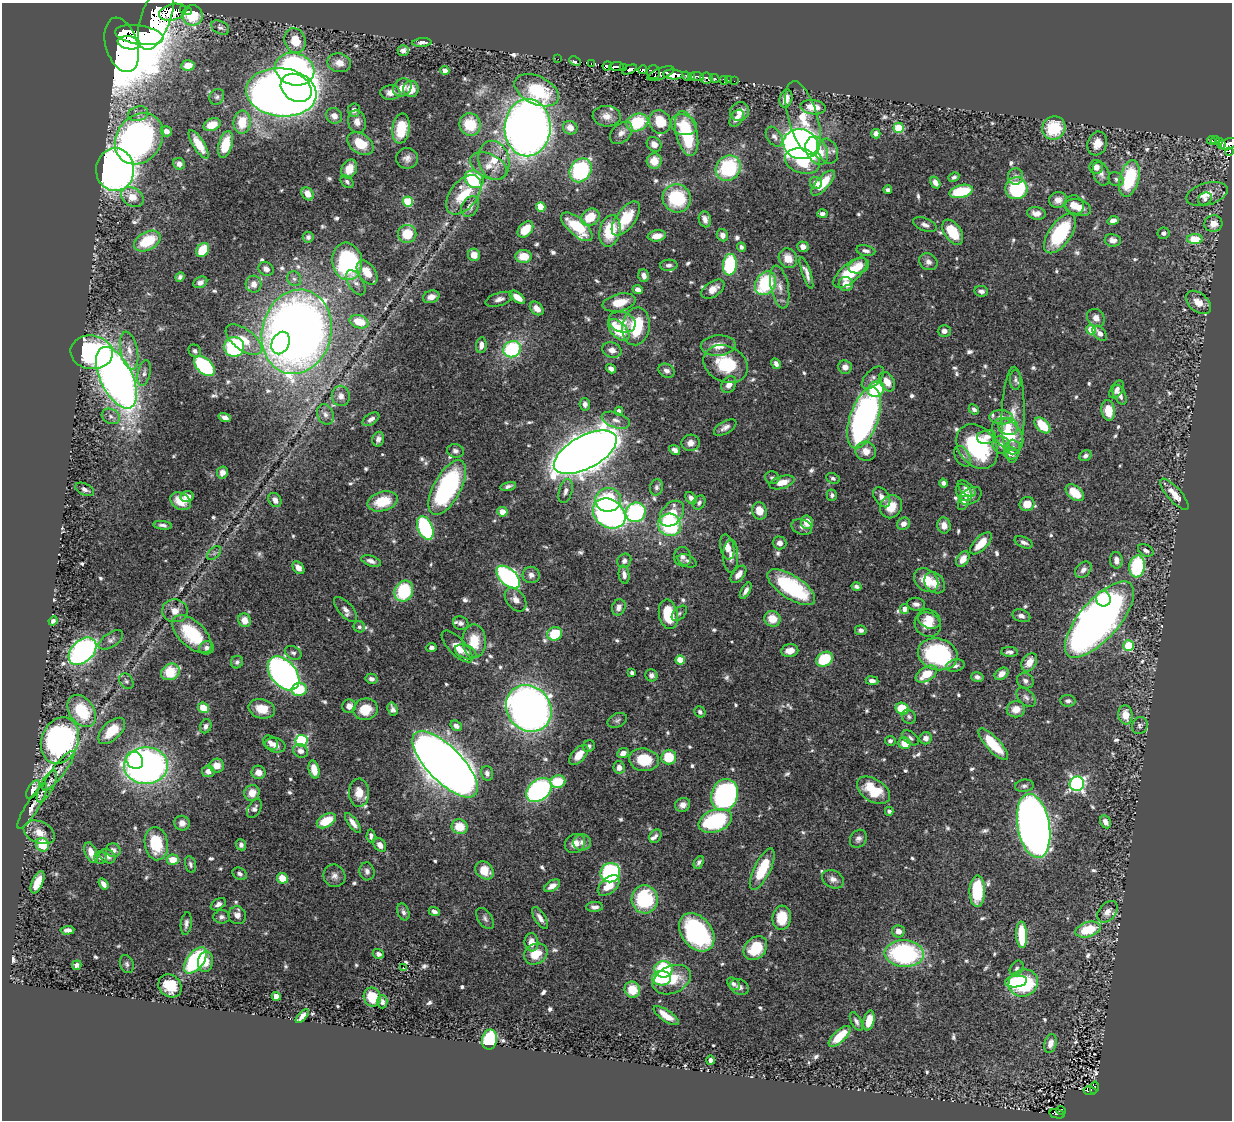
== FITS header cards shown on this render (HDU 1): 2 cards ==
NAXIS1  =                 1230
NAXIS2  =                 1118

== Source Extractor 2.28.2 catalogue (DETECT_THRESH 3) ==
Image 1230 x 1118 px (HDU 1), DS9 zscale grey, 1 PNG px = 1 image px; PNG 1234 x 1122 px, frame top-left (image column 1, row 1118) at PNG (2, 3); each listed source drawn as its Kron ellipse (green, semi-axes under 4 px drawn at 4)
Background 0.601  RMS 0.016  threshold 0.0495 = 3 sigma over >= 5 px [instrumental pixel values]
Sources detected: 723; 4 with non-positive FLUX_AUTO (blend fragments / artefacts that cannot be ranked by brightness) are neither listed nor drawn; of the other 719, the 500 brightest by FLUX_AUTO listed and drawn (219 fainter detections omitted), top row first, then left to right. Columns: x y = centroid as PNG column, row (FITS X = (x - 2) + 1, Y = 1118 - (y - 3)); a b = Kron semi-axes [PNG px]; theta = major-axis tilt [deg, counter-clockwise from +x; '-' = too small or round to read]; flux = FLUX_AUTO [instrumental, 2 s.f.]
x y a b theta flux
183 10 3 2 - 20
188 11 3 2 - 13
173 12 14 8 15 1300
193 15 10 10 - 47
156 17 34 14 71 4200
220 27 9 6 -29 3.6
139 35 24 9 -9 4100
295 41 12 10 -71 26
129 43 11 6 -9 1900
422 43 10 4 4 4
122 45 28 16 -73 5600
403 50 5 5 - 4.5
558 59 2 2 - 6.7
575 61 6 3 -26 18
339 63 12 9 -12 12
591 63 3 2 - 19
188 65 7 5 6 16
607 66 4 4 - 120
616 66 7 3 4 220
623 68 3 3 - 25
295 69 20 16 -19 440
643 69 4 2 - 33
445 70 4 4 - 7.8
629 70 8 4 25 130
653 72 7 6 - 99
661 73 14 5 20 330
673 74 10 5 -4 1100
687 76 5 3 - 220
692 76 4 3 - 140
697 76 7 3 -3 270
706 78 6 5 - 160
714 78 5 3 - 120
724 80 4 3 - 26
728 80 2 2 - 4.6
734 81 2 2 - 4.1
402 87 10 8 38 10
296 88 16 13 -35 900
411 89 8 7 - 14
537 90 23 14 -26 71
281 92 35 24 -5 1900
390 93 10 7 1 8.4
217 97 8 7 - 3.1
786 99 9 6 76 8.3
813 107 13 7 -7 17
354 110 7 6 - 4.8
740 112 10 9 - 11
138 114 10 7 16 5.3
334 116 8 7 - 7.5
607 116 14 10 -4 11
737 118 9 6 56 7.3
803 118 38 14 -74 38
242 122 11 8 85 25
357 122 11 9 -77 8.2
637 122 11 8 23 59
660 122 12 10 -66 28
470 124 11 10 - 39
212 125 9 6 22 17
684 125 13 10 -19 20
401 128 15 8 82 36
528 128 28 23 89 1200
570 128 7 6 - 10
899 128 5 5 - 75
1054 128 12 11 - 55
166 131 6 5 - 6.2
621 133 13 9 44 7.5
686 133 23 10 -76 72
876 134 5 4 - 5.4
774 137 11 7 -56 5
139 139 27 22 53 380
1211 140 4 2 - 30
1216 140 4 3 - 55
1220 142 3 3 - 38
1097 143 12 9 70 13
199 144 16 5 -58 16
226 144 14 6 74 26
360 144 14 9 -33 26
654 144 8 7 - 7
801 144 17 15 -15 550
1228 144 8 5 28 160
1222 145 3 2 - 19
817 151 15 10 -65 44
828 151 13 10 -66 8.4
1230 151 3 2 - 27
407 158 11 10 - 6.6
494 160 19 15 -75 25
654 161 8 7 - 15
802 161 18 12 -18 51
179 164 6 5 - 6.2
489 166 20 12 -26 16
1096 167 7 7 - 7
728 168 13 11 45 89
349 169 10 7 63 15
115 170 21 19 89 800
581 170 13 10 57 120
1101 174 12 8 -68 6.4
1016 176 8 7 - 4.8
954 177 5 4 - 3
1129 178 19 9 76 77
474 179 10 8 -33 91
1116 179 8 6 -30 3.2
347 182 7 5 -43 3.1
935 182 6 4 -58 5.6
816 183 6 5 - 6.3
823 183 16 6 48 29
1016 188 11 11 - 92
888 190 4 3 - 3.4
961 191 12 6 13 46
307 194 7 5 -56 9.2
1207 194 21 11 16 16
464 195 22 13 52 38
132 197 12 9 -35 17
677 198 14 14 - 70
1205 199 7 6 - 3.3
1058 200 9 7 8 8.6
408 202 5 5 - 66
1074 205 10 9 - 11
470 206 11 8 60 6.8
541 207 5 4 - 33
1078 207 13 8 -16 13
1036 213 9 6 -8 7.9
822 214 5 4 - 3.8
590 217 10 8 39 27
626 219 20 9 55 37
705 219 8 6 -75 6.7
1113 221 5 4 - 9.8
1213 224 9 8 - 11
925 225 12 6 -21 5.3
577 227 19 8 -41 52
525 229 9 6 48 26
610 231 16 10 77 45
953 232 14 8 -55 41
1060 233 23 11 55 84
1164 233 6 6 - 3.7
407 234 9 9 - 30
722 235 6 5 - 5.2
657 236 9 5 8 12
308 237 5 5 - 3.1
1195 239 8 5 -1 25
1113 240 8 6 -9 6.3
147 241 14 9 28 47
741 247 4 4 - 3.3
803 247 5 5 - 5.9
203 250 7 6 - 39
866 251 9 5 -11 4.4
474 255 6 6 - 12
524 256 8 6 3 22
788 258 10 9 - 15
347 261 19 15 -83 140
928 262 9 8 - 5.8
669 265 9 5 2 4.4
730 265 11 7 83 97
859 266 10 7 17 9.5
266 269 8 6 -36 6.3
367 273 13 8 -55 18
806 273 17 4 -71 6.7
850 273 20 9 41 54
644 276 6 5 - 6.1
180 277 5 4 - 3.2
294 279 8 6 -53 3.7
200 282 7 5 25 4.2
356 283 14 7 -59 5.4
765 283 12 9 58 87
254 284 8 8 - 7.8
846 284 7 7 - 13
780 287 22 9 -78 12
713 289 13 7 34 11
638 290 5 4 - 6.5
981 291 7 5 -11 4.6
431 297 8 6 17 9.1
517 297 9 5 -36 10
499 299 14 6 17 5.7
1198 302 14 9 -40 13
619 303 17 8 13 23
537 308 8 5 -44 8.9
1096 318 9 8 - 7.9
359 322 9 6 -16 26
622 322 14 10 -19 12
636 326 19 13 81 55
619 330 13 7 -48 45
1091 330 5 4 - 42
944 331 6 6 - 5.4
297 332 42 34 76 1400
1100 333 9 5 -48 6.5
244 340 21 10 -37 20
281 343 12 8 67 120
481 345 8 5 84 6.9
718 346 17 10 4 15
234 347 10 10 - 120
512 349 9 8 - 110
612 350 10 7 -19 7.6
129 351 19 8 -79 12
195 351 7 6 - 3.1
92 352 21 17 -6 220
726 364 23 18 -27 62
776 364 6 4 -61 5.3
204 366 12 7 -43 120
845 367 7 6 - 8.6
611 369 5 4 - 5.4
666 371 8 6 -28 5.2
144 373 13 6 78 5.3
116 378 33 16 -65 890
873 378 14 7 46 5.1
1015 380 10 5 -88 3.2
887 382 10 7 -58 14
729 385 9 6 57 8.3
876 389 9 7 40 62
1117 389 10 6 58 5.1
1120 395 10 6 -64 6.5
341 396 10 9 - 7
585 404 6 5 - 5.4
974 409 5 4 - 3.6
1108 410 10 6 -83 22
619 411 4 4 - 7.2
325 414 10 8 -67 5.6
1013 415 48 11 89 28
111 416 9 7 -27 5
225 417 6 4 -17 5.1
1001 417 12 7 -5 7.7
864 418 32 14 72 410
371 419 9 5 32 5
616 420 14 7 -19 7.9
1042 425 9 6 -45 35
1008 426 10 8 -17 14
725 427 12 6 29 5.9
1008 435 19 12 -50 40
986 437 10 6 13 7.5
378 439 7 5 75 4.6
690 443 9 8 - 7.3
1001 445 10 8 -48 7
977 447 24 18 -53 120
1013 447 7 7 - 4.4
675 450 6 4 -37 5.4
455 451 8 6 -16 4.4
866 451 10 9 - 12
585 452 34 16 28 2800
1011 453 7 6 - 9.9
962 456 11 7 -58 5
1085 456 6 5 - 3.9
222 473 6 5 - 6.7
772 478 7 6 - 3.3
833 478 7 5 -24 3.2
782 482 13 6 16 16
943 483 4 4 - 3.5
508 486 8 4 13 3.9
447 487 30 13 61 190
657 487 8 6 79 3.5
85 489 10 6 -25 5
967 489 10 6 -40 6.4
566 491 12 6 74 5.5
964 492 9 7 -54 8.8
1075 493 10 6 -39 26
1174 494 20 7 -49 15
832 495 5 5 - 3.2
971 496 12 7 28 6.3
187 497 6 5 - 8
882 497 11 7 -57 7.7
691 498 7 5 -50 5.6
275 500 7 6 - 6.9
608 500 13 12 - 62
181 501 11 8 -33 18
382 501 15 9 16 36
699 503 7 5 60 3.6
963 503 8 5 62 5.4
1027 504 7 7 - 18
891 507 12 10 60 19
759 511 9 7 -73 16
502 512 5 5 - 15
636 512 10 9 - 210
672 513 14 10 50 26
609 514 17 14 -34 370
807 522 7 6 - 16
903 524 7 6 - 6.4
163 525 9 4 -7 4
670 525 12 11 - 120
944 525 8 6 -80 8.7
802 527 11 7 -19 5
425 528 12 7 -67 140
1024 542 9 5 -24 4.1
779 543 7 6 - 5.8
981 543 14 6 46 21
727 547 13 7 -78 13
1146 550 8 5 -28 3.7
214 553 8 5 46 3.2
731 556 17 7 90 8.8
683 557 9 8 - 5.5
963 559 8 5 59 13
1116 560 8 6 -87 6.3
371 561 10 5 -18 5.3
624 561 7 6 - 4.4
687 561 10 5 -23 3.1
1137 566 11 7 81 89
298 568 7 5 -51 8.1
1083 570 9 7 46 6.3
738 574 10 6 51 9.2
531 575 8 8 - 5.7
624 575 9 5 -80 5.1
508 577 14 8 -43 270
926 580 13 10 -44 24
935 583 11 9 -47 13
856 586 5 4 - 3.1
791 587 27 11 -33 110
404 591 11 9 61 75
746 591 9 4 61 5.4
1103 599 8 7 - 35
516 600 13 9 -52 9.2
916 604 9 6 -6 5.1
619 607 8 6 66 5.5
345 609 15 7 -49 6.4
905 609 5 4 - 11
175 611 13 11 -12 13
679 613 9 5 45 3
668 614 15 9 -79 47
1021 616 9 6 -17 4.4
772 619 8 7 - 18
929 619 12 9 -26 11
244 620 7 6 - 12
1099 620 47 19 49 940
53 621 5 4 - 3.6
461 623 8 6 -17 4.1
928 624 13 12 - 18
359 627 6 5 - 3
861 630 6 4 -9 3.4
192 634 24 13 -43 68
555 634 7 6 - 40
111 640 14 7 33 5
474 641 17 11 -89 29
457 646 20 8 -46 15
1128 646 5 5 - 86
206 648 7 7 - 4.4
431 648 5 3 - 3
83 651 16 11 43 330
790 651 8 6 10 11
466 652 11 6 -22 6.9
1009 652 8 5 -2 3.6
293 653 9 6 -28 3.7
938 654 20 15 -16 130
825 659 9 7 32 56
680 660 4 4 - 30
237 662 6 6 - 3.2
1029 662 10 7 57 14
955 666 9 6 12 4
170 672 10 8 30 32
284 673 19 12 -50 440
632 673 4 3 - 4.5
926 674 12 7 32 27
1001 674 7 5 36 7.8
651 675 6 6 - 4.2
977 677 6 5 - 3.8
371 679 6 5 - 4.4
126 681 8 6 -53 3.1
872 681 6 4 -8 4.6
1025 681 8 7 - 4.4
299 690 7 6 - 42
1026 697 11 7 -47 4.9
1068 701 7 5 -5 3.7
349 706 7 6 - 7.1
203 708 6 5 - 23
529 708 24 21 -50 900
262 709 13 9 -14 18
365 709 12 10 16 26
393 709 7 5 -73 4.4
902 709 7 5 -29 41
1016 709 9 8 - 11
82 711 17 12 -55 53
700 712 6 5 - 3.4
1125 715 9 7 -84 15
909 717 7 6 - 3.1
617 720 10 6 26 3.3
206 726 7 5 68 4.4
456 726 6 5 - 5.3
1140 726 9 7 63 3.7
112 731 16 9 44 25
910 738 10 5 -36 3.2
926 738 6 6 - 5.9
60 740 24 18 69 330
302 741 6 6 - 160
890 741 5 5 - 3.5
270 742 8 6 -40 4.8
904 743 6 5 - 21
993 744 20 7 -47 35
275 745 10 7 -14 9.8
589 746 6 5 - 3.3
301 751 8 6 -31 6.2
623 753 6 4 23 6.8
579 755 12 6 49 15
669 757 7 7 - 39
135 760 9 8 - 49
644 760 15 11 -8 35
445 764 43 17 -46 2300
146 766 22 18 3 620
217 766 7 7 - 11
619 767 6 6 - 6.9
314 769 9 5 -77 16
59 771 25 6 52 9.4
208 771 6 6 - 6.2
258 772 7 6 - 10
487 773 7 6 - 4.5
558 782 7 6 - 36
1077 784 7 7 - 300
47 786 18 6 62 7.1
1024 786 9 6 6 3.9
33 790 10 5 58 5.5
539 790 14 10 41 200
873 790 18 11 -33 39
252 793 8 7 - 12
359 793 14 10 -88 14
725 795 16 13 74 280
683 805 8 6 23 7.2
32 806 26 6 58 9
254 809 10 6 59 4.4
889 811 4 3 - 3.5
326 821 10 6 30 28
715 821 17 11 21 110
1105 822 7 5 -62 8
182 823 8 7 - 7.3
353 823 12 4 -53 7.6
1034 826 32 16 -80 1300
460 827 8 7 - 24
39 832 16 10 -24 15
371 836 6 4 87 3.5
655 836 7 5 61 3.2
858 839 9 8 - 4.8
582 842 9 8 - 6.4
575 843 10 9 - 12
156 844 17 11 -82 51
42 845 7 6 - 36
241 845 6 5 - 3.7
380 845 7 5 -52 8.4
113 850 7 7 - 5.6
91 853 11 5 -69 11
108 856 8 6 -33 5.7
100 858 6 6 - 3
173 860 6 5 - 20
699 862 7 4 63 3.5
190 864 8 5 -77 3.2
762 869 22 8 64 47
484 870 10 8 -45 18
367 871 9 7 -78 4.9
610 873 10 9 - 150
240 874 8 5 -31 4
334 876 11 10 - 6.6
282 878 5 5 - 22
833 879 11 8 -28 6.8
37 882 12 5 67 17
104 884 6 4 -56 6.4
552 886 9 5 31 7.8
609 886 13 7 41 22
977 891 16 8 89 55
645 899 14 13 - 89
218 904 8 5 31 4.5
594 907 8 5 3 4.6
403 912 9 5 -69 4.1
434 912 6 4 -22 4.6
1107 912 12 8 49 8.7
237 915 9 8 - 7.4
221 917 8 6 4 3.8
485 918 12 7 -55 4.4
540 918 12 5 -58 6.5
782 918 12 9 85 32
186 923 11 5 83 4.2
67 930 7 4 3 4.3
1088 930 13 7 17 40
898 931 6 6 - 7.1
697 932 21 15 -51 190
1022 935 13 5 -87 56
531 942 9 7 -83 11
755 948 13 10 48 41
378 954 6 5 - 4.5
536 954 12 10 29 23
904 954 19 13 -3 170
195 960 15 8 53 130
205 962 10 7 81 13
127 964 9 6 -71 3.1
77 965 5 4 - 3.6
403 967 3 2 - 4
1017 968 8 6 57 3.2
663 969 9 8 - 69
662 978 9 7 -3 51
672 980 20 13 23 33
1016 981 11 5 7 38
1023 983 15 13 25 120
733 984 7 5 -41 3.6
170 986 12 10 -42 27
739 987 10 7 -29 4.9
632 990 8 7 - 26
276 996 4 4 - 17
372 997 9 8 - 30
382 1002 6 5 - 4.3
302 1016 8 4 45 6.2
666 1016 15 5 -34 17
856 1021 10 5 -63 3.9
869 1021 10 5 76 18
840 1036 14 6 43 35
490 1040 10 7 78 100
1050 1044 9 6 75 8.6
711 1060 4 4 - 4.3
1094 1087 6 4 77 54
1090 1091 6 4 -9 95
1061 1111 5 4 - 26
1057 1114 8 4 -14 57
At the frame edge (FLAGS 8, measured only in part): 2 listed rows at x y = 1228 144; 1230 151
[219 fainter detections neither listed nor drawn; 4 non-positive-flux detections neither listed nor drawn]